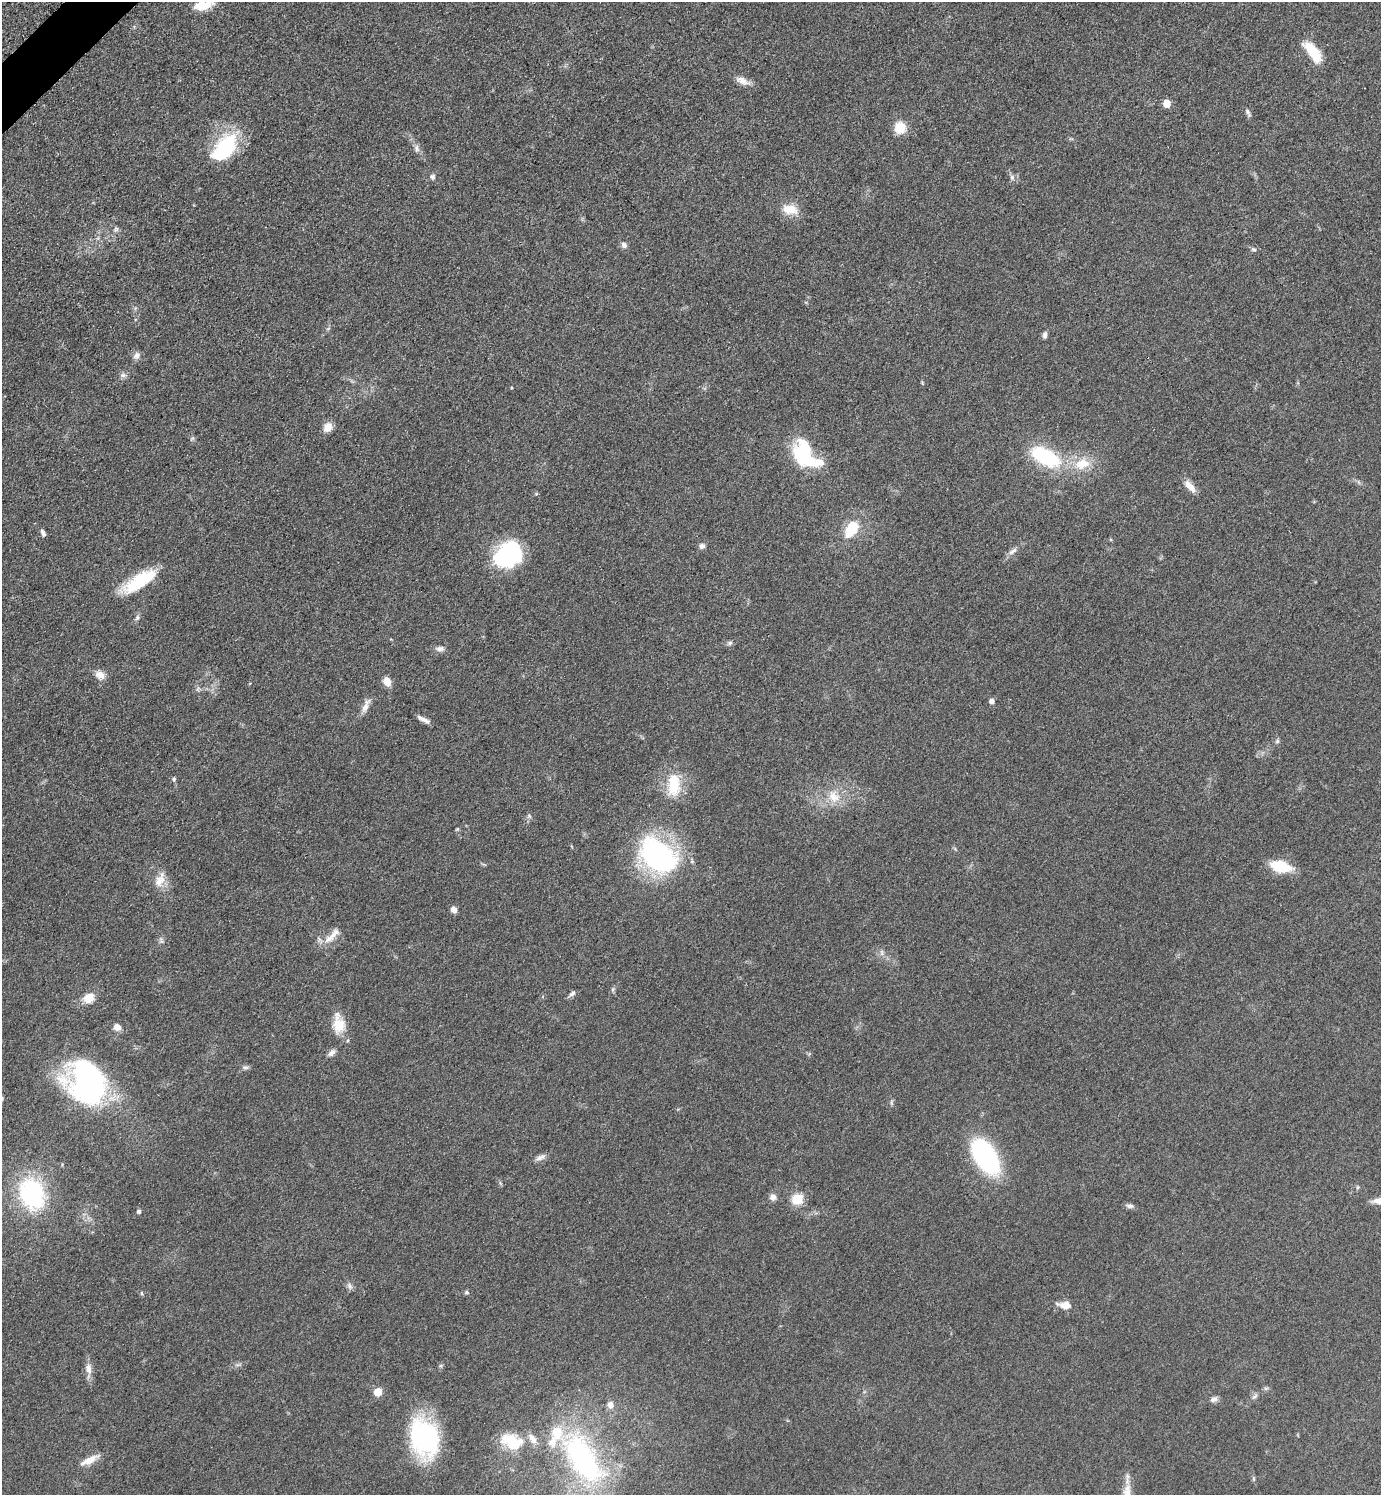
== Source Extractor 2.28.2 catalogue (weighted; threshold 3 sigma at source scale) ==
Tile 11 of 4 x 4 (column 3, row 3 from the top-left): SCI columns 2967-4345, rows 1506-2998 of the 6030 x 6036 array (HDU 1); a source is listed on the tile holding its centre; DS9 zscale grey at full resolution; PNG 1383 x 1497 px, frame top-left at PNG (2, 2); no overlay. Shown black and unused: <1% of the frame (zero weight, under 3 of 5 exposures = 3% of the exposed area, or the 3 px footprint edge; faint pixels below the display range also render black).
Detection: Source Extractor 2.28.2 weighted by HDU 2 'WHT'; one run over the whole footprint, this tile lists its part. Background 0.0488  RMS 0.0059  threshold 0.0263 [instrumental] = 3 sigma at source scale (4.5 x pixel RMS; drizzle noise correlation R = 1.50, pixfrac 1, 0.05/0.05 arcsec/px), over >= 5 px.
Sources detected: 82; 1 inside a brighter object's white glare — not listed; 3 inside a brighter listed object's ellipse — not listed separately; the other 78 listed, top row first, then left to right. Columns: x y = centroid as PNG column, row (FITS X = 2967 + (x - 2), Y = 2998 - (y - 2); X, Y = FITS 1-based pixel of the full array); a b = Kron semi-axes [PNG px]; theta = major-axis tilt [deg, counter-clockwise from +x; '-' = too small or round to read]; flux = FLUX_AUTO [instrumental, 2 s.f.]
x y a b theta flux
203 5 22 10 12 11
1312 51 25 10 -54 18
742 81 19 9 -24 4.8
1167 103 5 5 - 11
1248 112 12 4 -65 1.5
900 128 13 12 - 10
224 147 40 21 50 39
417 148 11 7 -80 2.4
433 177 7 6 - 1.6
1012 177 7 6 - 1.5
790 209 21 12 -13 8.9
116 229 7 5 45 1.2
624 245 9 7 -53 2.1
1254 249 6 4 -19 0.93
1045 335 8 5 75 1.8
136 355 10 8 33 2.5
123 375 9 6 0 1.8
328 427 11 9 60 5.6
805 454 35 22 -66 36
1045 457 38 18 -26 43
1082 464 24 16 16 14
1190 486 19 8 -50 5
851 530 22 13 57 16
43 533 8 5 -66 1.8
702 546 7 7 - 2.2
1012 551 14 5 38 2.7
504 558 26 23 -61 41
139 581 44 15 33 27
137 618 8 5 65 1.4
729 643 8 5 16 1.3
440 649 10 6 -1 2.3
100 675 13 10 -29 4.5
387 682 10 7 -64 5.5
992 701 5 5 - 2.8
366 706 22 7 66 4.2
423 719 17 5 -26 3.2
1277 741 6 5 - 1.1
174 779 6 5 - 1.1
674 785 32 16 88 19
834 797 19 14 -50 11
529 816 7 4 -46 0.97
457 829 5 4 - 0.66
658 855 40 25 -37 120
1281 866 15 8 -15 29
160 880 21 12 66 7.1
454 910 6 5 - 3.6
333 935 12 9 37 5.2
882 953 10 4 -89 1.5
613 989 7 4 71 0.96
572 993 9 6 41 1.8
89 998 10 9 - 9.1
338 1024 26 14 -83 12
117 1027 8 7 - 4.1
331 1053 11 7 43 2.5
245 1067 9 6 -14 1.5
88 1081 40 33 -50 150
985 1156 36 18 -58 91
539 1158 10 8 30 2.6
32 1193 25 18 -68 81
773 1197 8 8 - 2.8
798 1199 6 6 - 36
1130 1206 11 6 -4 1.8
139 1211 5 4 - 1.6
350 1286 10 5 -64 1.8
467 1292 6 5 - 1
142 1293 5 3 - 0.73
1065 1305 12 8 -7 5.8
89 1369 16 8 -82 4.3
1266 1388 7 4 18 0.96
378 1392 5 5 - 13
1254 1396 10 5 41 1.7
1214 1399 10 7 14 2.4
610 1405 9 8 - 3.1
424 1437 28 21 -71 120
512 1442 32 20 -22 22
582 1459 78 35 -57 120
89 1460 24 8 27 7
1253 1478 6 4 -71 0.81
Isophote crosses this tile's border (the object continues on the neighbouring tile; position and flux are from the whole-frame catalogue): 1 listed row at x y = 203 5